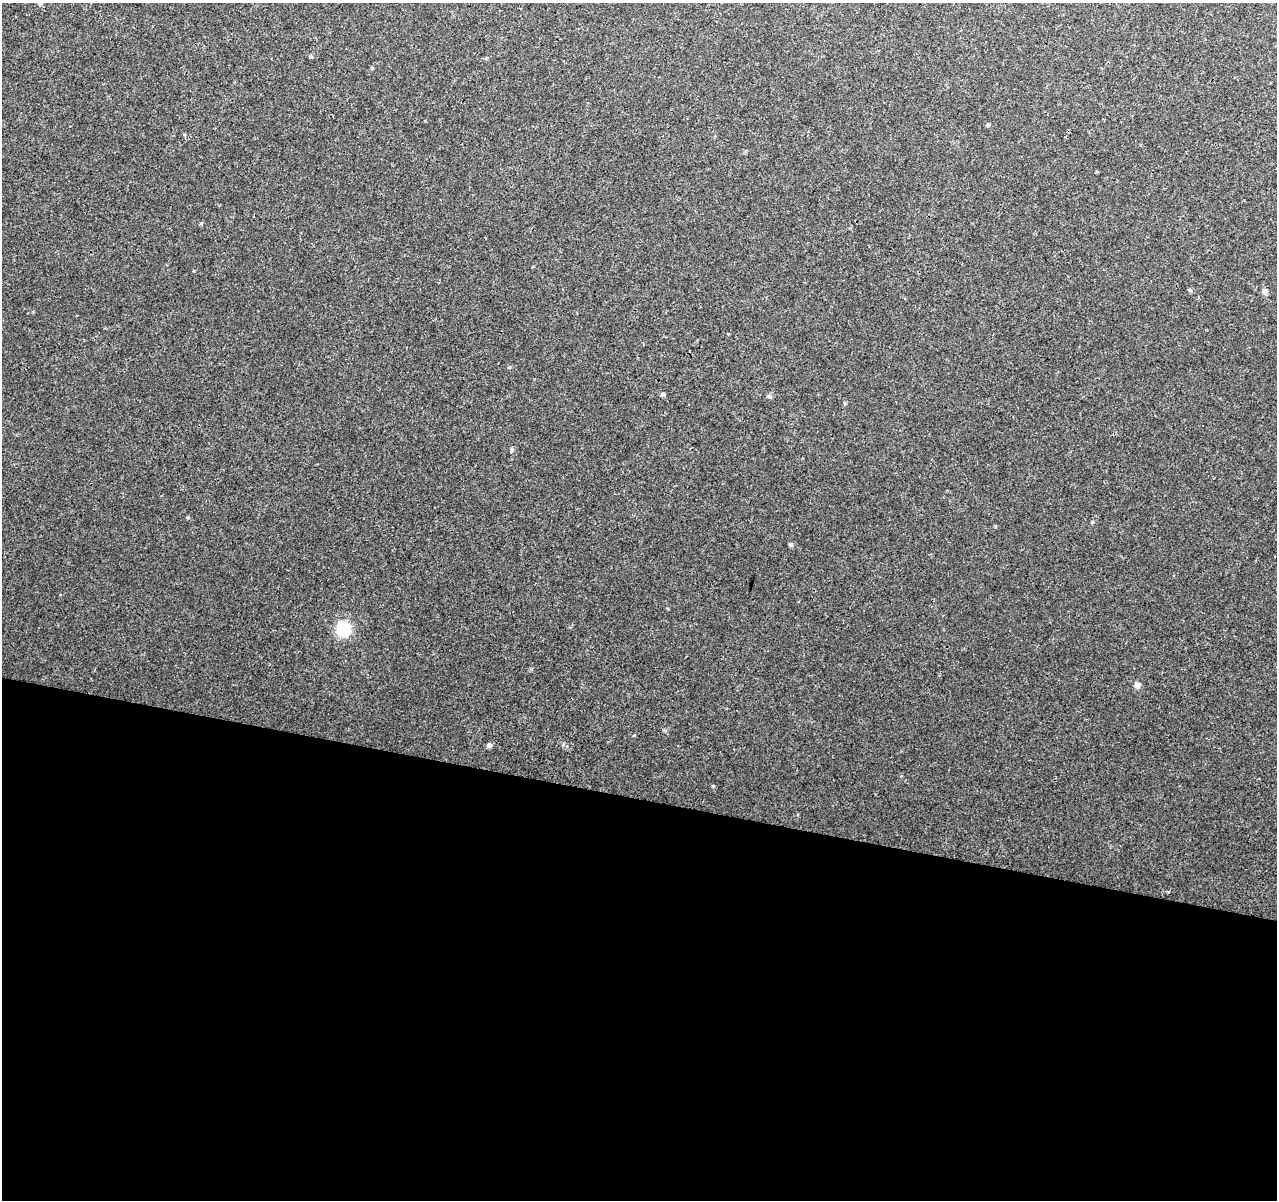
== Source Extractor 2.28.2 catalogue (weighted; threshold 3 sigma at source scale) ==
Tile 14 of 4 x 4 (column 2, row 4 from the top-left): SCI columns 1286-2560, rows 286-1483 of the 5117 x 5298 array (HDU 1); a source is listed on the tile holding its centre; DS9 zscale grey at full resolution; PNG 1279 x 1202 px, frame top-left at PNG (2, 3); no overlay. Shown black and unused: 34% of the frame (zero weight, under 3 of 4 exposures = <1% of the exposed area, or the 3 px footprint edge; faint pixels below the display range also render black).
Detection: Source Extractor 2.28.2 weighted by HDU 2 'WHT'; one run over the whole footprint, this tile lists its part. Background 0.0078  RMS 0.0023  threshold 0.0102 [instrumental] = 3 sigma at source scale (4.5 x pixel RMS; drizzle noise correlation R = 1.50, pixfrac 1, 0.0396/0.0396 arcsec/px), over >= 5 px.
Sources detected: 17; all 17 listed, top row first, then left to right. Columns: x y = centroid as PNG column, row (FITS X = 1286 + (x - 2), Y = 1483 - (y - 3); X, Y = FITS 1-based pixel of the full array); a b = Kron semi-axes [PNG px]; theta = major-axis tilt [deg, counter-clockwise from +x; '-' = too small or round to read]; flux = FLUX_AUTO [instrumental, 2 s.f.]
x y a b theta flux
40 4 6 5 - 0.4
311 56 5 4 - 0.29
372 68 5 4 - 0.24
988 125 4 4 - 0.41
201 223 5 4 - 0.3
1190 290 6 5 - 0.35
1265 291 7 6 - 0.94
663 394 5 5 - 0.58
769 396 6 5 - 0.41
845 403 6 4 -89 0.27
512 450 7 4 81 0.36
188 517 4 4 - 0.26
1092 522 5 4 - 0.26
791 544 5 5 - 0.53
344 629 13 12 - 9.3
1137 685 7 7 - 1.1
489 745 5 5 - 0.75
Unlisted compact peaks at least as high as the median listed source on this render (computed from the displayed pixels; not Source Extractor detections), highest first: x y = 713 786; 509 367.